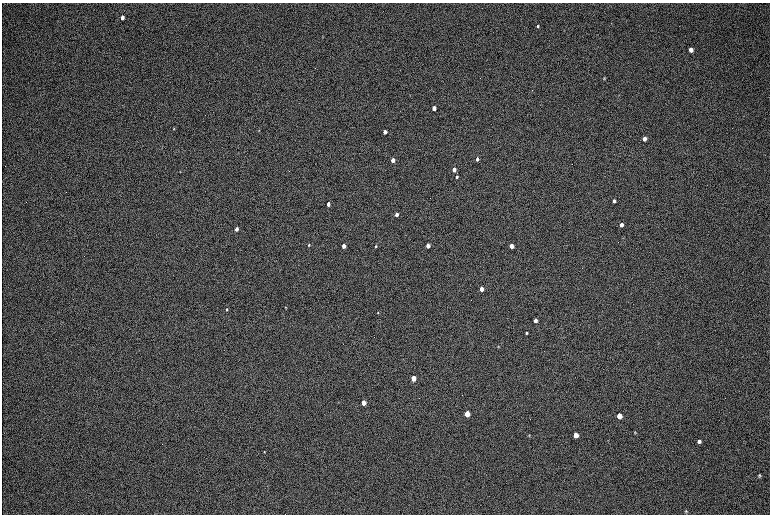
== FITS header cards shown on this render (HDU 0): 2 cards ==
NAXIS1  =                 1536 / length of data axis 1
NAXIS2  =                 1024 / length of data axis 2

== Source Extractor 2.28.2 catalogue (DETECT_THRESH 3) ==
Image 1536 x 1024 px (HDU 0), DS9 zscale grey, zoomed out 1/2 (1 PNG px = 2 x 2 image px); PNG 772 x 516 px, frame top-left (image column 1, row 1023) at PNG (2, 3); no overlay
Background 167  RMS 20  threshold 60.4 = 3 sigma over >= 5 px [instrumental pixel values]
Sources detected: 41; all 41 listed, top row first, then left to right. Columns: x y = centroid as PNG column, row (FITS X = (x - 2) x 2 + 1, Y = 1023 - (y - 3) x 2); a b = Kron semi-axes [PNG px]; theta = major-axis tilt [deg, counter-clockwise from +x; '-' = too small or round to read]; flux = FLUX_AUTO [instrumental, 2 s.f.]
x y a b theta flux
122 17 4 3 - 21000
538 26 3 3 - 5400
691 50 4 3 - 23000
604 79 4 3 - 3600
434 108 3 3 - 57000
174 129 4 2 - 2600
259 130 3 3 - 2200
385 132 3 3 - 27000
644 139 4 3 - 31000
477 159 3 3 - 14000
393 160 3 3 - 46000
454 170 3 3 - 32000
457 177 3 3 - 6500
614 201 3 3 - 9200
328 204 3 3 - 24000
397 214 3 3 - 17000
621 225 4 3 - 25000
237 229 3 3 - 20000
309 245 3 2 - 3500
428 245 3 3 - 35000
344 246 3 3 - 46000
376 246 3 3 - 4200
511 246 3 3 - 42000
481 289 3 3 - 42000
285 307 3 3 - 2800
227 309 3 3 - 3900
378 312 3 3 - 2600
535 320 3 3 - 19000
526 333 4 3 - 5900
498 346 4 3 - 2400
413 378 4 3 - 120000
363 403 4 3 - 73000
467 414 4 3 - 170000
619 416 4 3 - 110000
635 432 4 3 - 3100
529 435 3 3 - 2800
576 435 4 3 - 85000
699 441 4 3 - 12000
264 452 3 3 - 2800
759 476 4 3 - 5400
686 511 4 4 - 4900